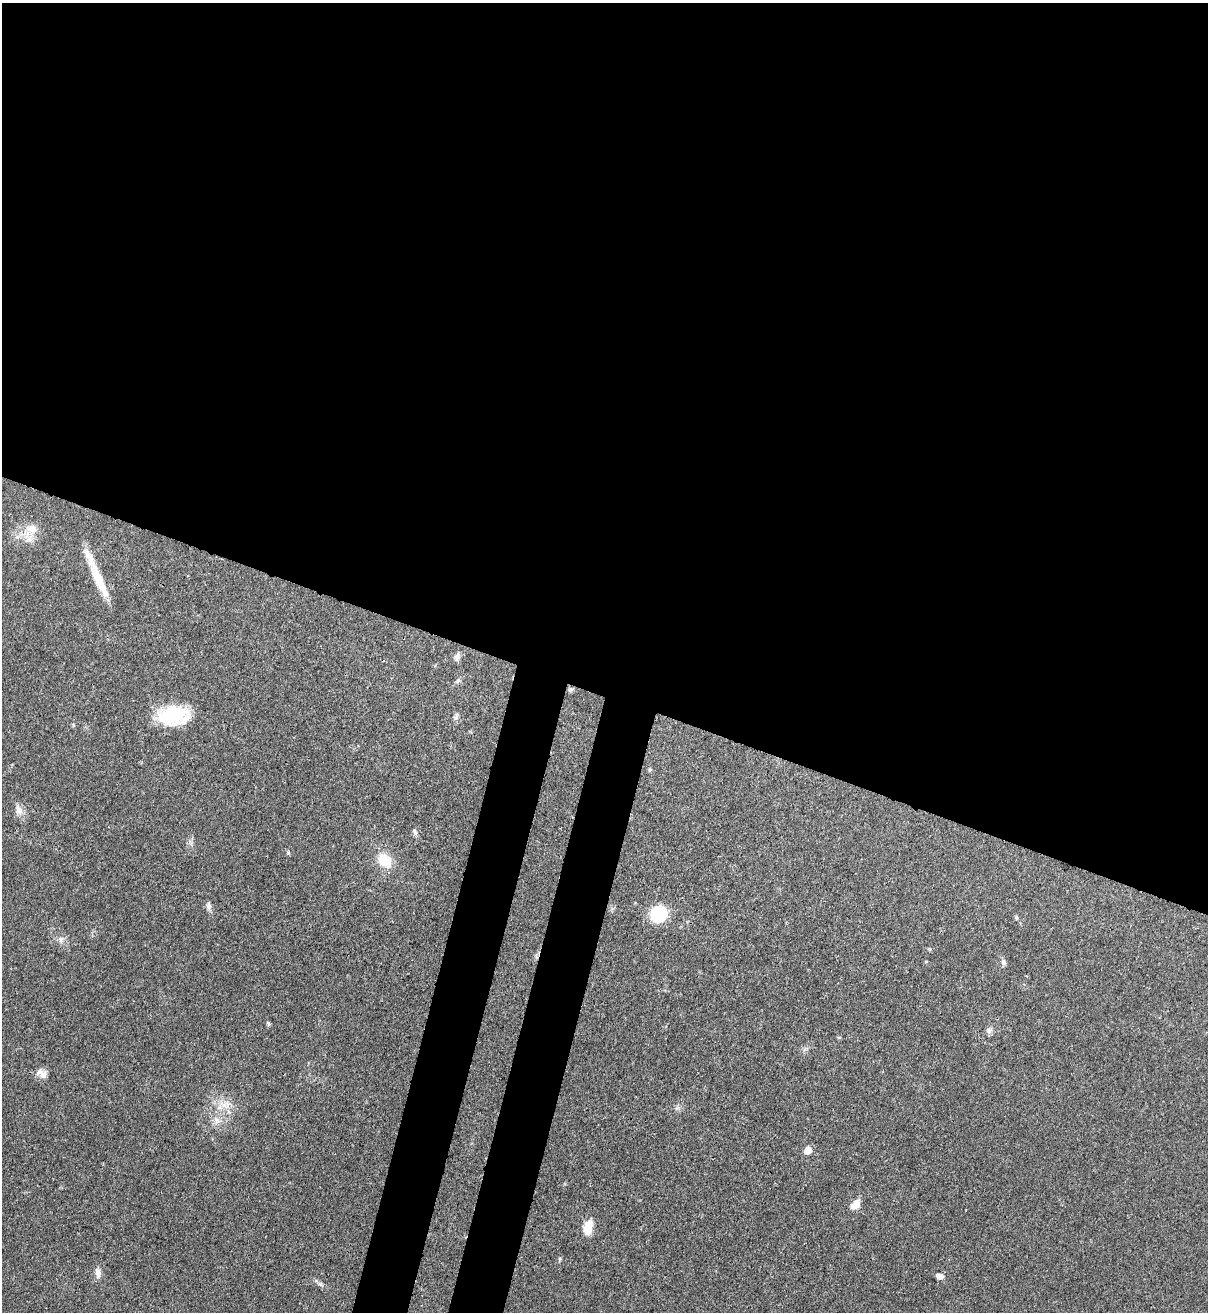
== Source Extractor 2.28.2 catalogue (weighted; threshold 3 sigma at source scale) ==
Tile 3 of 4 x 4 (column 3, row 1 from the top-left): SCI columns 2628-3833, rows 3963-5272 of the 5382 x 5303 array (HDU 1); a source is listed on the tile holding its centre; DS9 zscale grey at full resolution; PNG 1210 x 1314 px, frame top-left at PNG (2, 3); no overlay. Shown black and unused: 57% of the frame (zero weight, under 3 of 4 exposures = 7% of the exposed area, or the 3 px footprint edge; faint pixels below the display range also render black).
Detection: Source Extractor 2.28.2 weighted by HDU 2 'WHT'; one run over the whole footprint, this tile lists its part. Background 0.0772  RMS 0.0038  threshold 0.0173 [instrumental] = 3 sigma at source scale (4.5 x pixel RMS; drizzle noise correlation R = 1.50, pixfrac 1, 0.05/0.05 arcsec/px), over >= 5 px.
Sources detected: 28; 1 inside a brighter listed object's ellipse — not listed separately; the other 27 listed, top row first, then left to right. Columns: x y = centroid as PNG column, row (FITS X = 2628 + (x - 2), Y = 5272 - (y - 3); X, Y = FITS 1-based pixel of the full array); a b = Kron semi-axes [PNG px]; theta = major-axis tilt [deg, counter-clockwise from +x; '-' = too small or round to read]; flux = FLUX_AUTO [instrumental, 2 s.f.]
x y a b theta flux
32 528 17 11 -10 5
98 579 53 10 -65 12
457 657 11 6 68 1.4
457 681 8 5 37 0.84
571 689 7 6 - 0.86
172 715 33 20 11 22
456 717 9 6 55 0.95
650 770 6 4 29 0.5
19 810 13 9 -61 2.6
415 832 11 5 -59 1
384 860 16 13 -40 9.4
209 906 9 7 -82 1.3
658 914 12 11 - 28
1016 918 6 4 -85 0.66
61 940 9 4 -90 1
1003 962 9 6 -66 1.2
268 1023 8 4 -64 0.61
989 1031 9 6 -89 1.3
43 1075 14 10 -76 2.8
225 1105 10 5 40 2.1
217 1121 9 6 -84 1.8
808 1150 5 5 - 6.8
855 1205 10 7 40 4.6
588 1227 17 9 77 6.2
560 1259 6 3 -72 0.44
98 1273 13 7 -83 2
940 1276 7 6 - 2
Unlisted compact peaks at least as high as the median listed source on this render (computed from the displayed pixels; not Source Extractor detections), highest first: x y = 288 853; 320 1284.